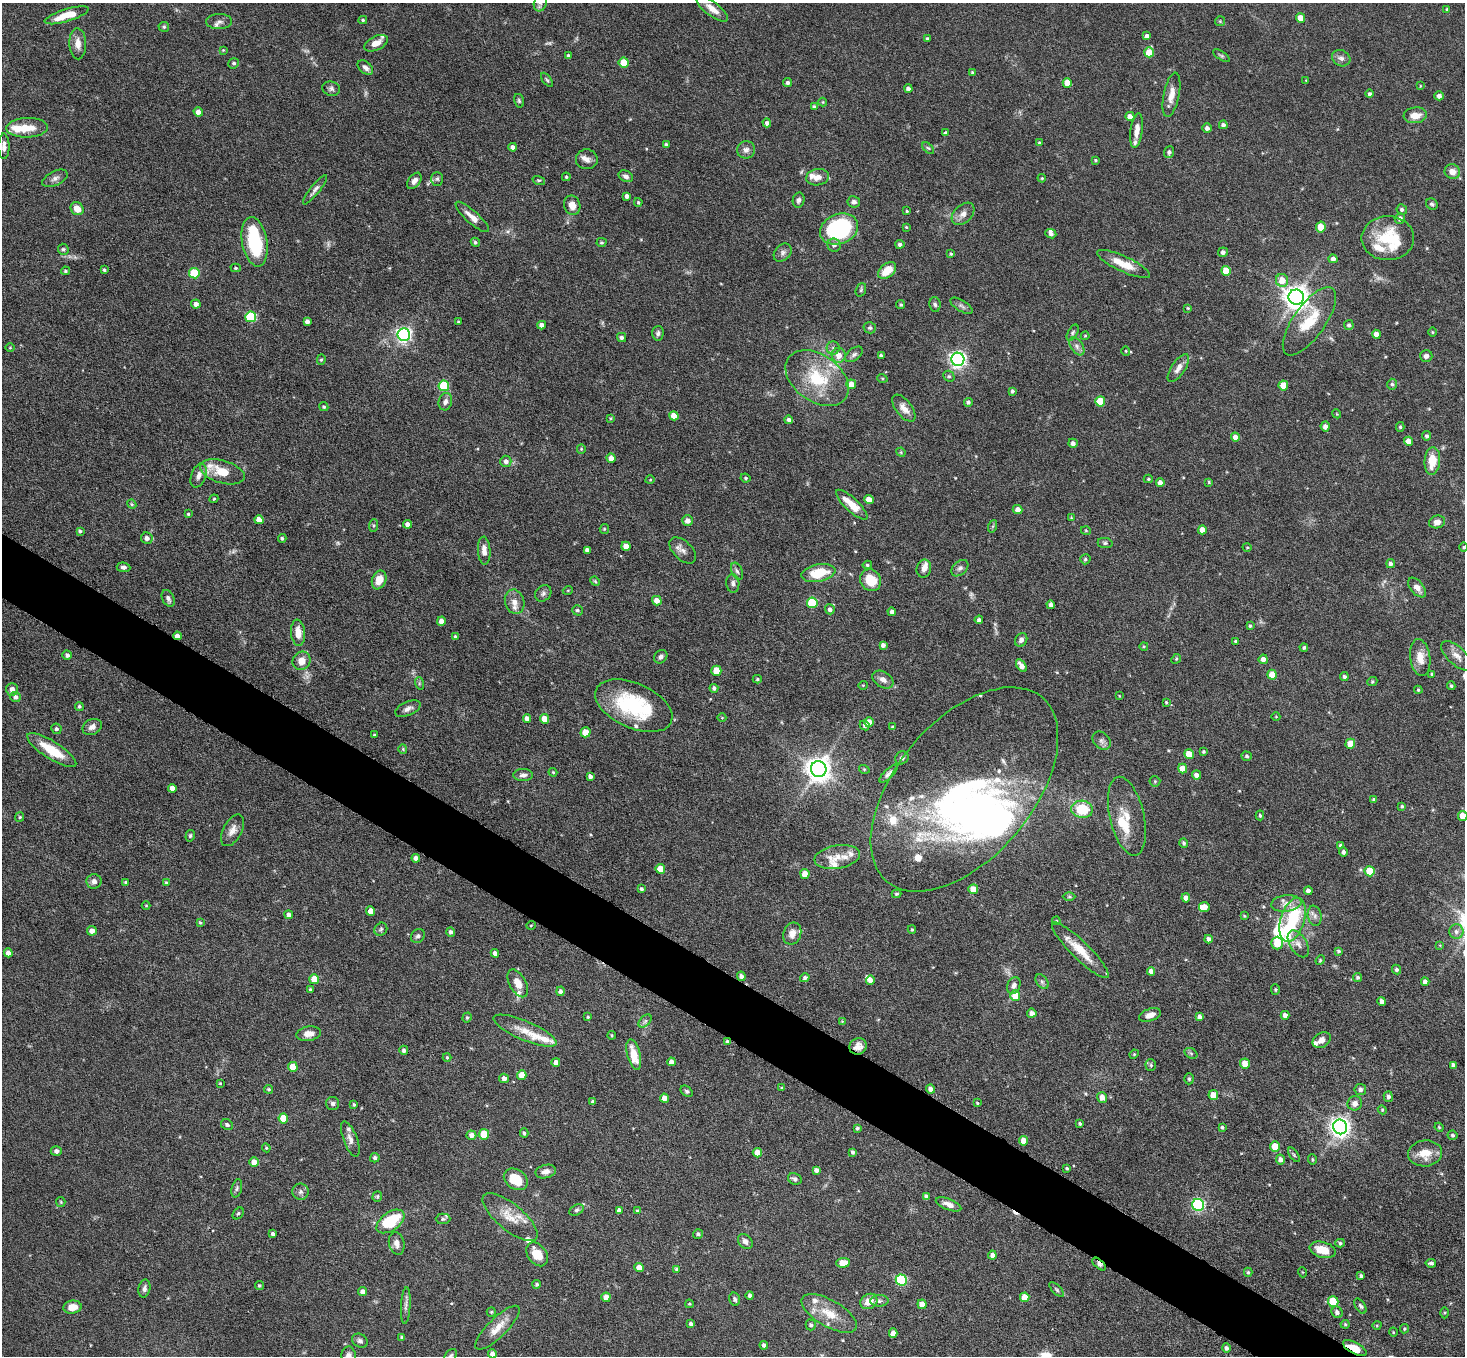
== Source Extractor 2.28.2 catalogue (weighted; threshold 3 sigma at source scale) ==
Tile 6 of 4 x 4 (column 2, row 2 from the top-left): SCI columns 1468-2930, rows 3004-4357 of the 5860 x 5865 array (HDU 1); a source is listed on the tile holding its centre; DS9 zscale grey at full resolution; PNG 1467 x 1358 px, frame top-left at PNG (2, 3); each listed source drawn as its Kron ellipse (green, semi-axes under 4 px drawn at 4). Shown black and unused: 4% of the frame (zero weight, under 4 of 8 exposures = <1% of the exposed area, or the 3 px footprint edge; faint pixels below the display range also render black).
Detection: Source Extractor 2.28.2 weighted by HDU 2 'WHT'; one run over the whole footprint, this tile lists its part. Background 0.0744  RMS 0.0028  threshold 0.0116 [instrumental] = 3 sigma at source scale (4.09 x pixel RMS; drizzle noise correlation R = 1.36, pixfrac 0.8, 0.05/0.05 arcsec/px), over >= 5 px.
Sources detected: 542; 6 too faint to see at this stretch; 7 inside a brighter object's white glare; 1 cosmic-ray / hot-pixel residue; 1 long thin detection or spike segment (spike, bleed or trail) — neither listed nor drawn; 35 inside a brighter listed object's ellipse — not listed separately; the other 492 listed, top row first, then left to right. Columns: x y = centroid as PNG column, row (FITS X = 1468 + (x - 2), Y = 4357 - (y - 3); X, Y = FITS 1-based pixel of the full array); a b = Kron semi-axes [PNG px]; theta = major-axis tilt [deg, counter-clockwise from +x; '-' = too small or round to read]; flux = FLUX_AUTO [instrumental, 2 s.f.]
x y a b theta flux
540 3 8 6 71 0.94
712 9 19 7 -37 2.6
1447 9 3 3 - 0.3
67 15 23 6 17 5.7
1300 18 5 4 - 2.8
363 20 4 3 - 0.4
1220 21 5 5 - 0.33
219 22 13 7 2 1.3
164 27 5 5 - 0.45
1147 36 4 4 - 0.96
927 39 4 3 - 0.35
376 43 12 7 25 2.3
78 44 15 8 -88 2.2
223 50 4 4 - 0.25
1149 52 5 5 - 4.9
568 56 3 3 - 0.49
1221 56 9 4 -33 0.45
1341 58 9 8 - 1.2
234 63 5 5 - 0.52
624 63 5 5 - 5.5
365 68 9 5 -42 1
972 72 4 4 - 0.29
547 80 8 4 -54 0.46
1306 80 3 2 - 0.17
788 83 4 4 - 0.67
1067 83 5 4 - 3.5
1420 86 4 2 - 0.19
331 89 9 7 -18 0.85
908 89 4 4 - 0.72
1370 94 4 4 - 0.58
1171 95 22 8 79 3.1
1439 96 4 4 - 1.2
519 101 7 5 -74 0.44
823 102 4 4 - 0.25
814 107 4 4 - 0.81
198 112 5 4 - 1.5
1415 115 11 8 7 3
1130 116 4 4 - 1.7
767 123 4 4 - 0.84
1223 125 4 4 - 0.86
27 128 21 10 2 4.7
1207 128 5 4 - 1
1137 130 17 6 82 2.4
946 133 4 4 - 0.58
1039 143 3 3 - 0.31
666 145 4 4 - 0.74
4 146 13 5 -90 1.3
513 147 4 4 - 1.2
928 148 7 4 -43 0.43
746 150 9 8 - 1.2
1169 152 6 5 - 0.66
587 159 11 10 - 1.4
1095 160 3 3 - 0.33
1452 172 8 7 - 2.4
626 176 7 5 -26 0.93
566 177 4 4 - 0.36
818 177 11 8 10 2.1
55 178 13 7 27 1.2
1042 178 4 3 - 0.28
437 179 7 6 - 0.61
539 180 6 4 -17 0.38
414 181 9 5 52 1.3
315 190 18 4 51 1.1
627 196 4 4 - 1
799 200 7 6 - 0.9
638 202 4 3 - 0.35
854 202 6 5 - 0.74
1432 204 6 5 - 0.52
572 205 10 8 -71 2.3
77 209 7 6 - 2.8
1402 209 5 5 - 0.63
907 211 3 3 - 0.26
963 214 13 9 43 1.8
472 217 21 6 -42 2.3
1400 218 5 5 - 1.1
906 227 3 3 - 0.24
1321 227 5 5 - 4.5
839 229 19 15 22 34
1051 234 5 4 - 0.94
1388 238 26 22 0 12
255 242 25 12 -80 17
475 242 5 4 - 0.48
602 242 5 3 - 0.34
900 244 4 4 - 0.74
834 245 7 6 - 0.82
63 249 6 5 - 0.48
1223 252 5 4 - 0.83
783 253 10 7 47 1.1
951 254 4 3 - 0.3
1333 259 4 4 - 1.1
1123 264 29 7 -25 4.9
236 268 5 4 - 0.35
104 270 4 4 - 0.45
65 271 4 4 - 0.39
887 271 10 6 41 4.7
1226 271 5 5 - 5.6
194 273 5 5 - 10
1282 280 6 6 - 3.7
861 290 7 5 70 0.44
1296 297 8 7 - 260
196 304 4 4 - 1.2
901 305 4 4 - 0.35
935 305 7 5 -85 0.6
961 306 13 5 -31 0.88
1188 308 3 3 - 0.26
251 317 5 5 - 16
307 321 4 4 - 1
1309 321 40 16 55 10
458 322 4 3 - 0.26
542 325 4 4 - 1.6
1349 325 5 5 - 0.59
870 328 6 5 - 0.5
1433 332 5 3 - 0.25
658 333 7 5 87 0.8
1073 333 9 4 61 0.53
1376 334 4 4 - 1.8
404 335 6 6 - 79
1085 336 4 4 - 0.26
622 337 4 4 - 0.73
1077 346 10 6 -54 1.1
10 348 5 3 - 0.21
833 348 6 6 - 0.7
1126 351 4 4 - 0.27
854 354 10 6 37 0.83
839 355 7 7 - 2.3
881 356 4 3 - 0.62
1426 356 6 6 - 0.89
958 359 6 6 - 97
321 360 5 4 - 0.37
1178 368 16 6 56 1.7
949 376 6 5 - 0.47
817 378 35 23 -36 14
882 378 5 3 - 0.26
851 384 5 5 - 3.3
1392 384 5 5 - 0.51
1283 385 5 5 - 5
444 386 5 5 - 15
1012 391 4 4 - 0.5
1100 401 5 5 - 8.9
445 402 9 6 76 1
968 402 4 4 - 0.66
324 407 5 4 - 0.37
904 408 16 8 -52 2.2
1337 414 4 3 - 0.24
674 416 5 4 - 2.7
611 418 4 3 - 0.28
789 420 4 4 - 0.82
1325 426 5 4 - 1.4
1400 427 5 4 - 0.36
1427 436 5 4 - 0.54
1235 437 4 4 - 1.5
1408 441 5 4 - 3.2
1073 443 5 4 - 0.96
581 449 5 4 - 0.3
901 452 5 4 - 0.3
611 458 5 4 - 1.9
506 461 6 5 - 1
1432 461 14 8 85 5.1
222 472 23 11 -16 5.9
199 475 13 7 70 1.5
746 478 5 3 - 0.36
1148 479 4 4 - 0.33
650 480 4 3 - 0.21
1209 482 4 3 - 0.29
1160 483 4 4 - 1.3
214 499 4 4 - 0.29
869 499 5 4 - 2.7
132 504 5 4 - 0.32
852 505 20 6 -43 4.8
1017 510 5 4 - 1.4
188 514 3 3 - 0.35
1071 518 4 3 - 0.28
259 520 5 4 - 2.4
687 521 5 5 - 1.4
1437 522 8 6 18 1.6
407 524 4 4 - 1.2
374 525 6 4 85 0.38
993 526 6 4 71 0.34
604 529 5 4 - 0.29
1202 530 4 4 - 2.1
80 531 4 3 - 0.46
1086 531 5 3 - 0.27
147 538 6 5 - 1.2
282 538 4 4 - 0.43
1105 543 7 5 -8 0.58
626 546 5 4 - 2.6
1247 547 4 3 - 0.24
1463 547 5 3 - 0.27
587 550 4 4 - 0.91
683 550 16 9 -45 1.7
484 551 14 6 -87 1.8
1085 559 5 5 - 0.5
1390 564 4 4 - 0.86
867 565 5 4 - 0.42
123 567 7 4 -7 0.71
924 568 9 7 78 1.4
960 568 10 6 43 0.94
737 571 9 5 -67 0.76
818 573 17 8 12 7.7
379 580 10 7 68 3.4
871 580 11 10 - 6.3
595 581 5 4 - 0.32
733 583 9 6 -86 0.92
1417 588 11 6 -50 1.7
568 590 5 3 - 0.25
543 593 9 7 46 0.84
168 598 9 6 -65 0.8
657 601 5 4 - 1.9
515 602 12 9 -71 2.3
812 603 5 5 - 12
1051 605 4 4 - 0.98
830 609 5 5 - 0.86
577 610 5 5 - 0.51
892 612 4 4 - 1
979 620 4 4 - 0.74
441 621 4 4 - 1.6
1250 626 3 3 - 0.36
298 633 13 7 -85 3.3
177 636 4 4 - 1.8
455 637 4 3 - 0.37
1021 640 7 6 - 1.1
1236 641 4 4 - 0.42
883 645 4 4 - 0.9
1144 646 4 3 - 0.25
1304 647 4 4 - 0.49
67 655 4 4 - 0.83
1457 656 19 9 -43 2.4
661 657 7 6 - 0.82
1420 658 18 10 -82 3.4
1176 659 5 4 - 0.27
1263 659 4 4 - 1.4
301 661 9 8 - 2.6
1021 666 7 4 -55 2.1
716 671 5 5 - 5
1432 674 4 4 - 0.36
1272 675 5 4 - 3.8
1344 677 4 4 - 0.56
757 679 4 4 - 0.32
883 680 11 8 -31 1.6
1372 681 5 4 - 0.39
419 683 6 4 -73 0.38
863 685 4 4 - 0.25
1451 686 4 3 - 0.44
714 688 4 4 - 0.73
12 689 6 6 - 1.2
1418 690 4 4 - 0.35
1119 696 4 2 - 0.18
15 697 5 5 - 0.98
1166 702 3 3 - 0.33
79 706 4 4 - 0.48
634 706 41 22 -24 22
408 709 13 7 24 1.3
1276 717 4 3 - 0.18
527 718 4 4 - 1.2
722 718 4 3 - 0.21
544 719 5 4 - 3
869 722 5 5 - 3.4
865 726 5 4 - 0.55
92 727 10 7 25 1.4
893 727 4 4 - 0.48
56 729 5 5 - 0.57
586 732 5 5 - 4.5
374 735 3 3 - 0.32
1102 741 10 7 -45 1
1350 744 5 5 - 4.1
403 749 5 4 - 0.29
52 750 28 8 -33 7.4
1204 752 4 4 - 0.38
1189 754 5 4 - 5.1
1247 756 5 4 - 0.5
902 758 7 6 - 0.8
819 769 8 8 - 290
864 769 5 3 - 0.24
1183 769 5 4 - 3.3
553 772 4 3 - 0.27
889 774 12 4 45 0.87
523 775 10 6 0 1
1196 775 4 4 - 1.2
590 776 4 4 - 0.77
1155 781 5 5 - 0.36
172 788 4 4 - 1.7
964 789 120 68 50 75
1374 799 3 3 - 0.36
1402 806 3 3 - 0.35
1082 809 11 8 -5 8.8
1260 815 5 4 - 0.44
1127 816 40 17 -77 6
1463 816 5 4 - 3.5
20 817 5 4 - 0.33
232 830 17 9 61 2.1
190 836 6 4 74 0.41
1184 843 5 4 - 0.51
1341 846 4 4 - 1
1343 852 4 4 - 0.77
837 857 23 12 9 3.6
416 858 4 4 - 1.3
660 869 5 5 - 4.4
1370 871 5 5 - 7.4
805 874 5 4 - 3.2
94 881 7 7 - 1.4
126 882 4 4 - 0.43
166 882 4 3 - 0.25
641 889 4 3 - 0.56
973 889 5 4 - 3.7
1308 891 4 4 - 1
896 894 5 3 - 0.32
1069 897 6 4 0 0.39
1186 898 4 4 - 1.5
1286 903 15 8 6 2.2
146 905 4 3 - 0.19
1204 907 5 5 - 2.4
371 911 5 4 - 2.5
289 915 4 4 - 1.3
1244 916 3 3 - 0.26
1315 916 10 7 -79 1.1
1292 920 23 12 73 15
1056 921 4 4 - 0.31
200 922 3 3 - 0.37
531 925 5 3 - 0.21
381 929 7 6 - 0.52
912 930 4 3 - 0.34
92 931 5 5 - 1.6
451 932 5 4 - 0.74
1456 932 7 7 - 1.1
792 934 11 8 69 1.9
418 936 8 6 44 0.8
1208 939 4 3 - 0.84
1277 943 6 6 - 5.1
1298 944 15 8 -58 1.9
1440 945 4 4 - 0.23
1080 950 39 9 -44 5.8
1339 951 4 3 - 0.45
8 953 4 4 - 1.7
495 953 4 4 - 1.5
1320 960 5 4 - 0.31
1396 970 5 4 - 0.57
1151 971 4 4 - 1.4
741 976 5 4 - 1.1
1358 977 4 4 - 0.54
805 978 5 4 - 0.68
314 979 5 5 - 4.1
870 980 4 4 - 1.3
1042 982 8 5 -54 0.65
1425 982 4 4 - 1.1
518 983 15 8 -61 3
1014 985 9 6 66 1
310 990 3 3 - 0.44
1275 990 5 4 - 0.34
561 991 5 4 - 0.73
1015 996 5 5 - 5.6
1382 1001 4 4 - 1.1
1032 1013 5 4 - 1.1
1150 1015 11 6 19 1.5
1285 1015 4 4 - 1.4
588 1017 3 3 - 0.29
1200 1017 4 4 - 0.87
467 1018 5 4 - 0.37
645 1021 8 4 45 0.68
842 1021 4 4 - 0.18
525 1031 34 9 -23 4.1
309 1034 12 7 8 2.3
612 1035 4 3 - 0.3
1322 1040 10 7 34 1.7
727 1041 4 3 - 0.43
858 1046 9 8 - 1.8
404 1050 4 4 - 0.76
1191 1053 7 5 -31 0.47
1134 1054 4 4 - 0.29
634 1055 15 6 -75 5.1
447 1057 4 4 - 0.26
556 1062 4 4 - 1.6
671 1062 4 4 - 1.4
1245 1064 5 5 - 2.8
1151 1065 6 5 - 0.44
1453 1065 4 4 - 0.82
293 1067 5 5 - 4.5
522 1075 5 4 - 3.7
504 1078 5 4 - 1.1
1189 1079 5 4 - 0.35
220 1083 3 3 - 0.25
781 1088 4 3 - 0.31
268 1089 4 4 - 0.4
931 1089 4 4 - 1.3
1360 1089 5 5 - 0.81
687 1091 7 4 -39 0.51
1213 1095 5 4 - 3.5
1102 1097 5 5 - 1.9
1388 1097 5 4 - 0.77
664 1098 4 4 - 2
593 1101 4 4 - 0.41
333 1103 6 6 - 0.76
977 1103 4 3 - 0.3
1355 1103 7 7 - 1.3
354 1105 4 3 - 0.37
1382 1110 4 4 - 0.3
283 1118 5 5 - 5.6
1080 1124 4 3 - 0.41
227 1125 6 5 - 0.5
1222 1127 3 3 - 0.41
1340 1127 7 7 - 150
1439 1127 4 4 - 0.26
857 1128 4 4 - 0.5
524 1133 4 3 - 0.49
484 1134 5 5 - 9.2
471 1135 5 4 - 1.3
1452 1135 5 4 - 0.51
350 1139 19 7 -69 1.7
1023 1141 5 4 - 2.2
1275 1146 5 5 - 4.7
266 1148 4 4 - 0.33
56 1151 5 5 - 0.79
853 1152 4 3 - 0.56
757 1153 5 4 - 3.3
1425 1153 17 13 6 4.6
1294 1155 8 4 -55 0.41
375 1158 5 4 - 0.65
1280 1159 5 4 - 0.94
1312 1159 5 3 - 0.29
254 1162 5 4 - 2.3
1067 1168 3 3 - 0.33
816 1170 4 4 - 1
546 1171 10 6 13 1.5
516 1179 13 9 -35 6.6
795 1179 7 5 -23 0.84
237 1188 9 5 76 0.6
301 1192 8 8 - 1
377 1196 5 5 - 0.41
926 1197 4 4 - 1
61 1202 5 4 - 0.31
948 1204 13 5 -22 1.7
1198 1205 6 6 - 41
576 1210 7 5 27 0.62
619 1210 4 4 - 1.1
637 1211 4 4 - 0.38
238 1213 6 4 48 0.43
510 1217 34 13 -40 5.3
443 1219 7 5 0 0.54
390 1221 16 9 35 14
273 1234 4 3 - 0.64
698 1234 5 4 - 0.49
745 1241 8 6 -49 1.2
397 1243 11 7 -78 1.6
1340 1243 5 4 - 0.45
1323 1250 13 8 -15 4.8
537 1254 13 9 -53 5.1
992 1255 4 4 - 1.1
843 1263 7 4 5 3.8
1431 1263 5 3 - 0.52
1099 1264 8 4 -43 0.86
639 1268 4 4 - 2.6
676 1269 3 3 - 0.34
1248 1272 4 4 - 0.4
1302 1272 5 3 - 0.19
1361 1276 4 3 - 0.57
901 1280 5 5 - 21
537 1284 4 4 - 0.48
259 1286 4 4 - 0.37
144 1289 9 6 77 0.92
1057 1290 9 4 -45 0.46
362 1292 4 4 - 1.4
750 1295 4 4 - 0.84
606 1297 4 4 - 3.1
1025 1297 5 5 - 4.2
735 1299 7 5 -74 0.62
869 1301 9 7 29 3.1
879 1301 9 5 1 0.81
1333 1302 5 5 - 10
689 1304 4 3 - 0.32
922 1304 5 4 - 3.1
406 1305 18 4 87 1.1
1360 1306 8 5 -57 0.62
73 1307 9 6 8 3.1
491 1312 5 4 - 0.33
1337 1312 6 5 - 0.9
829 1313 31 13 -30 6
1445 1313 5 3 - 0.28
691 1324 4 4 - 0.87
1345 1324 4 4 - 0.33
811 1325 5 5 - 0.61
1377 1325 4 3 - 0.23
497 1328 29 9 45 4
1405 1329 5 4 - 0.36
1393 1332 4 3 - 0.21
893 1333 5 4 - 1.8
402 1337 4 4 - 0.53
360 1341 8 6 -30 0.81
764 1345 4 4 - 0.79
1226 1348 5 4 - 0.68
1355 1348 13 5 -28 4.6
492 1354 4 4 - 1.6
451 1355 7 5 50 0.52
349 1356 10 7 -88 1.4
Overlapping masked pixels (flux is a lower limit): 5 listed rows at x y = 177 636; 727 1041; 858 1046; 1099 1264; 1355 1348
Isophote crosses this tile's border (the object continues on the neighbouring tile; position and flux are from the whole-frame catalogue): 4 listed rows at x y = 540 3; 1463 816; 451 1355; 349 1356